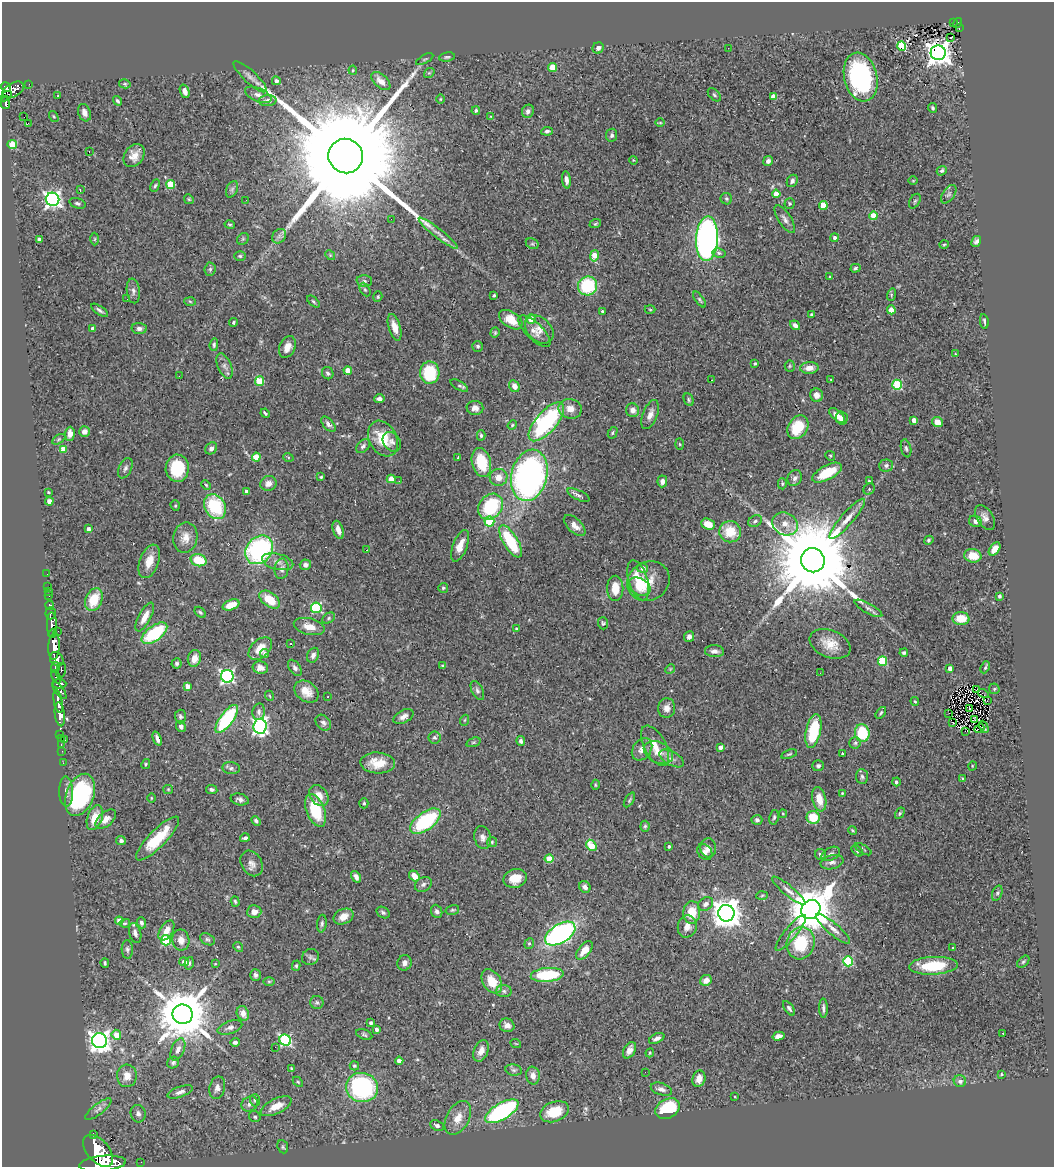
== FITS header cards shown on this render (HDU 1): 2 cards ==
NAXIS1  =                 1052
NAXIS2  =                 1165

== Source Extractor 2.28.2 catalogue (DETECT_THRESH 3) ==
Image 1052 x 1165 px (HDU 1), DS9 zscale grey, 1 PNG px = 1 image px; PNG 1056 x 1169 px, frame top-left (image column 1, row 1165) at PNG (2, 2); each listed source drawn as its Kron ellipse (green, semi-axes under 4 px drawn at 4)
Background 1.07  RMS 0.037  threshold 0.11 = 3 sigma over >= 5 px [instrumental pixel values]
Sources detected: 477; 2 with non-positive FLUX_AUTO (blend fragments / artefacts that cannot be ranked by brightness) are neither listed nor drawn; the other 475 listed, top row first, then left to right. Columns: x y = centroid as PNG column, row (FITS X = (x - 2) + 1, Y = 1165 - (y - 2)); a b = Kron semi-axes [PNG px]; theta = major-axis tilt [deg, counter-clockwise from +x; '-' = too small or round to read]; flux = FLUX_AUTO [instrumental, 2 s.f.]
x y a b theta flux
953 23 3 2 - 22
957 23 5 4 - 130
959 28 4 2 - 22
951 37 3 2 - 7
902 46 5 4 - 180
598 48 6 5 - 7.4
728 48 2 2 - 5.8
938 53 7 7 - 2600
447 57 8 4 7 4.3
425 59 9 3 29 3.5
552 67 4 4 - 59
353 70 4 4 - 2.5
429 73 6 4 40 3.2
250 77 22 6 -43 17
861 77 25 16 -77 330
276 81 4 4 - 9.5
381 81 11 6 -43 22
29 84 2 2 - 11
125 84 6 4 -14 3.3
6 87 5 4 - 680
13 90 12 7 29 1000
185 91 7 4 -69 16
258 95 14 6 -22 14
714 95 8 5 -45 4.5
6 96 6 3 37 320
58 96 2 2 - 2
773 97 4 4 - 25
440 99 5 3 - 2.3
118 101 5 3 - 4.5
268 101 9 5 3 12
6 102 6 4 89 320
933 108 5 4 - 4
476 111 4 4 - 5.4
528 111 7 6 - 9.8
84 113 9 6 -70 13
491 116 4 2 - 2.1
24 117 2 2 - 2800
54 117 6 3 -58 2.7
28 123 3 2 - 2.1
660 123 5 3 - 2.4
547 131 6 4 6 5.7
612 135 6 5 - 7.2
12 144 5 4 - 89
89 151 2 2 - 1.4
134 156 12 9 55 24
346 156 17 17 - 130000
633 160 4 3 - 1.9
768 161 5 4 - 7.9
942 171 5 4 - 5.2
566 180 8 4 -84 11
913 180 5 3 - 1.9
792 181 6 5 - 7.9
170 184 5 4 - 90
155 186 6 4 63 3.9
232 189 9 5 65 6.1
80 190 3 2 - 2.1
776 194 4 4 - 28
949 194 10 6 56 7.7
53 199 7 6 - 870
189 199 5 4 - 3.4
726 199 6 5 - 4.7
246 200 2 2 - 1.7
915 201 8 5 60 4.7
77 203 8 5 -16 5.2
789 204 5 5 - 3.3
823 206 4 4 - 65
873 216 4 4 - 54
391 219 2 2 - 4.8
785 219 16 6 -56 12
595 224 6 4 18 3.1
230 225 5 4 - 3.3
438 233 24 4 -38 21
279 236 8 6 47 8.6
835 238 4 4 - 8.9
95 239 6 4 88 3.3
243 239 6 5 - 4.2
707 239 22 11 87 1100
39 240 4 3 - 12
976 242 6 4 60 6.3
532 244 7 5 -29 4.3
944 244 5 3 - 2.5
719 253 6 4 -10 5.8
330 255 5 4 - 3.1
240 256 6 5 - 4.3
594 256 6 4 78 39
855 268 5 4 - 4.5
210 269 6 5 - 4.7
830 277 4 3 - 3.8
364 281 7 6 - 6.3
588 286 10 9 - 150
365 290 7 5 -62 4.2
133 291 12 6 -83 9.9
891 295 6 4 73 3.3
494 296 3 3 - 4.4
378 297 5 4 - 3.2
127 299 3 2 - 1.8
700 300 9 4 -54 4.4
190 301 6 4 -4 3.3
313 302 7 4 -42 4
99 310 10 4 -33 6.5
650 310 5 3 - 2.3
891 310 4 4 - 25
602 311 3 3 - 3.1
811 314 3 3 - 3.2
531 319 5 4 - 42
511 320 13 7 -33 40
984 321 7 3 -80 4.3
233 322 4 3 - 3.3
795 325 5 4 - 9
395 327 14 6 -73 23
92 328 4 3 - 8.9
139 328 7 5 -1 7.8
539 329 16 11 -45 25
534 331 21 8 -44 22
495 333 5 4 - 3.1
214 345 6 4 84 3.9
478 346 5 5 - 4.4
287 347 11 7 65 22
955 354 3 2 - 2
755 363 3 3 - 3.7
224 366 13 6 -66 11
790 366 5 5 - 3.6
809 368 9 6 3 19
348 371 4 4 - 43
328 373 6 5 - 5.2
430 373 11 9 -89 110
179 376 3 2 - 3.8
711 380 3 2 - 5
831 380 3 3 - 1.9
260 381 5 4 - 89
897 385 5 4 - 150
459 386 10 4 -31 5
514 386 6 5 - 17
817 395 7 6 - 14
379 399 5 4 - 8.4
689 400 6 4 -64 3.9
475 408 8 7 - 13
570 409 12 9 -13 26
633 410 7 6 - 13
265 413 5 3 - 3.4
650 414 15 7 69 18
837 415 10 5 -43 16
842 418 6 6 - 18
914 420 4 3 - 24
546 422 24 10 49 350
937 422 6 5 - 23
328 424 9 5 -48 8
512 425 5 4 - 3.3
798 427 13 9 56 84
84 431 5 5 - 15
613 433 6 4 60 3.7
70 434 7 5 87 17
481 435 5 4 - 4.4
59 439 7 4 32 4.3
383 439 19 13 -61 68
392 442 11 8 -51 10
680 444 6 4 -88 3
363 446 8 5 43 7.4
211 448 6 5 - 9.6
906 448 9 5 -76 5.6
63 449 4 4 - 28
830 456 5 4 - 3.2
256 457 4 4 - 58
288 457 5 3 - 2.5
458 457 3 2 - 2.4
481 462 15 9 -75 80
886 465 7 6 - 6.6
125 468 11 6 65 7.8
177 468 13 11 89 96
827 473 16 7 28 78
529 475 26 18 76 810
321 477 4 3 - 2.6
499 477 9 8 - 23
795 478 8 7 - 9.4
391 479 4 4 - 42
399 481 3 2 - 6.3
662 481 6 5 - 11
869 481 3 3 - 2.3
268 483 8 7 - 15
782 484 6 4 -89 3.5
206 485 5 4 - 2.7
869 489 6 5 - 3.8
247 491 4 3 - 14
48 492 3 2 - 2.3
578 495 12 5 -26 7.6
49 501 4 4 - 24
175 506 5 4 - 3.1
215 507 13 10 -63 150
491 507 14 11 50 160
985 518 14 8 -57 15
847 519 26 6 49 28
755 521 7 5 31 6.7
975 521 6 5 - 10
489 522 5 5 - 100
708 524 7 5 -22 33
785 524 13 11 -28 26
575 525 13 7 -44 17
88 529 4 3 - 9.2
338 530 9 5 -71 19
730 532 11 10 - 63
185 538 15 12 79 26
929 540 5 4 - 3.7
510 541 18 7 -59 130
460 546 17 7 69 27
995 549 7 4 53 22
259 550 15 12 46 340
367 550 3 2 - 2.6
973 556 8 6 -9 41
199 560 8 6 -16 68
813 560 12 11 - 57000
149 561 17 9 70 34
278 562 16 8 -14 18
305 565 6 5 - 7.8
643 568 5 5 - 14
282 569 10 7 85 11
47 574 2 2 - 9.2
638 580 21 9 -72 56
648 581 22 19 29 54
48 586 2 2 - 16
639 587 11 8 -25 52
443 588 5 5 - 3.3
615 588 12 8 89 38
48 591 2 2 - 12
49 595 3 3 - 62
999 596 3 3 - 4.5
94 600 12 8 68 59
270 600 11 7 -36 50
50 605 4 3 - 200
231 605 9 5 20 35
316 608 5 5 - 210
868 608 15 5 -29 9.7
200 612 6 4 -44 4.1
51 613 6 5 - 600
145 617 16 6 62 25
329 618 7 5 29 4.5
961 619 8 6 -4 44
603 623 6 5 - 4.1
52 625 12 5 -88 2100
309 627 16 8 -14 26
517 629 3 3 - 4.3
58 631 2 2 - 25
53 633 4 3 - 820
154 633 15 7 36 170
689 637 5 5 - 8.7
290 644 3 2 - 2.9
830 644 21 13 -21 44
54 646 13 5 87 4700
260 649 14 9 42 33
714 651 9 6 -4 12
264 653 4 4 - 7.5
904 653 4 3 - 5
313 655 8 5 64 9.2
194 658 8 6 75 24
57 659 7 6 - 1900
883 661 4 4 - 110
177 663 5 5 - 4.6
443 666 3 3 - 3.3
55 667 6 3 90 550
985 667 6 3 66 3.7
260 668 8 6 -13 14
295 668 9 5 -54 7.7
950 668 4 3 - 16
670 669 5 4 - 2.5
61 670 8 5 75 470
820 673 2 2 - 5.3
227 676 6 6 - 480
56 677 7 4 -67 920
59 684 7 4 -2 1100
187 686 4 4 - 26
994 689 5 5 - 3.6
477 690 10 5 -64 6.9
977 690 4 2 - 0.34
59 691 10 4 -51 790
306 692 13 9 -35 29
983 693 5 2 - 2.2
270 696 5 3 - 2
328 697 3 2 - 3.1
58 701 12 4 -80 2100
915 701 4 3 - 2.8
987 701 2 2 - 1.8
667 708 10 8 84 17
969 708 3 2 - 2.1
259 712 8 6 80 6.8
881 713 6 4 53 3.9
949 713 2 2 - 0.87
60 714 12 5 -83 3400
180 717 7 5 -88 5.2
403 717 11 6 27 13
227 719 17 6 54 230
974 719 3 2 - 1
465 720 5 3 - 2.4
323 723 9 6 -47 9.1
952 723 3 2 - 1.1
181 726 6 5 - 8.9
260 726 7 6 - 620
984 727 6 2 -66 1.7
979 728 5 2 - 3.8
813 731 17 7 78 110
966 731 3 2 - 1.8
862 733 9 7 -83 97
60 734 2 2 - 21
434 737 6 6 - 5.3
61 738 3 2 - 24
157 739 7 3 -68 10
65 740 3 2 - 100
521 741 5 4 - 6.2
473 742 7 4 19 3.8
855 743 6 5 - 4.8
61 744 3 2 - 31
655 746 22 10 -62 43
720 747 4 3 - 13
642 749 12 9 54 22
62 751 2 2 - 17
658 752 15 10 -26 32
842 753 3 2 - 3.4
789 754 8 4 18 3.9
672 759 13 7 -29 14
63 763 2 2 - 18
378 763 17 10 -3 44
146 764 5 3 - 3.1
818 766 6 5 - 6.1
972 766 5 3 - 1.9
231 768 9 6 -7 7.9
862 776 7 6 - 6
963 779 4 3 - 4.8
896 782 4 4 - 5.2
595 785 5 3 - 2.4
168 789 5 4 - 2.7
212 789 6 4 -9 6.1
66 791 15 7 -89 13
842 793 4 4 - 2.2
80 795 22 13 68 220
319 796 11 8 -55 24
151 798 4 3 - 2
240 799 9 6 -13 8
819 799 12 6 -77 35
629 800 8 4 57 4
364 803 5 4 - 3.2
316 810 17 9 -68 100
900 813 6 4 60 3.5
783 814 4 4 - 2.5
774 817 7 4 79 4.3
813 817 6 6 - 58
95 818 13 7 70 38
106 819 12 7 42 20
757 820 5 5 - 6.2
256 821 5 4 - 5.5
425 821 18 9 36 230
645 826 5 4 - 3.5
852 830 4 3 - 2.5
483 837 11 8 -77 13
158 838 29 8 45 84
245 838 5 4 - 5.9
121 840 5 4 - 7
492 842 5 5 - 3.7
591 845 6 4 -57 79
669 846 3 3 - 3.7
708 848 9 8 - 14
863 849 9 2 -31 2.6
857 851 7 4 -44 4.3
705 852 9 6 -49 8.9
820 854 5 5 - 6.8
831 854 10 6 29 8
549 859 4 4 - 50
832 862 11 7 13 11
252 863 14 10 -57 15
414 876 6 4 -51 27
356 877 6 4 -58 10
515 878 12 9 17 37
423 884 9 7 33 8.2
585 887 6 5 - 11
789 891 21 5 -40 15
997 893 8 5 70 5.1
762 895 6 4 3 3.1
235 901 5 4 - 3.6
706 904 8 6 35 9.2
811 909 10 9 - 10000
452 910 7 5 14 3.8
437 911 7 5 -67 6.7
254 912 7 6 - 16
383 912 7 5 -32 5.9
692 912 11 8 86 47
726 913 8 8 - 3800
343 917 10 7 25 21
119 921 4 4 - 23
125 923 5 4 - 3.3
141 923 5 4 - 6.1
322 924 9 4 85 5.6
687 926 11 9 75 19
833 929 22 6 -40 18
166 930 11 6 58 24
135 933 10 6 -75 11
791 933 22 6 50 18
560 934 17 9 32 600
207 939 8 5 -28 5.1
166 940 5 5 - 160
181 940 10 8 -80 20
529 943 5 4 - 3.8
801 943 16 14 75 120
238 947 5 4 - 3.6
952 948 3 3 - 3.9
127 949 9 5 -86 6.4
584 950 11 6 51 29
310 957 8 8 - 7.4
848 961 5 5 - 170
184 962 5 4 - 16
1023 962 7 4 42 4.1
105 963 5 3 - 4.2
189 963 6 4 74 4.8
404 963 8 7 - 11
215 964 4 2 - 1.5
296 966 5 4 - 3.7
933 966 24 9 3 120
255 975 6 5 - 6.9
547 975 16 7 4 140
706 980 6 5 - 17
269 981 5 3 - 2.6
492 981 13 9 -57 54
504 991 7 6 - 7.7
317 1002 7 6 - 5.8
789 1008 8 4 -55 6.5
823 1008 9 4 -89 7
243 1013 7 6 - 15
182 1014 10 10 - 15000
371 1023 3 3 - 6.1
507 1025 7 6 - 12
230 1027 13 6 18 10
376 1029 4 3 - 8.6
1003 1033 3 2 - 1.5
116 1035 5 4 - 34
364 1035 8 5 -22 4.8
778 1036 6 4 15 13
657 1038 8 4 26 9.3
285 1040 6 5 - 320
99 1041 7 7 - 1500
235 1042 4 3 - 6.1
516 1044 5 3 - 1.9
275 1047 2 2 - 25
178 1050 12 6 68 16
629 1050 9 5 60 14
481 1051 11 7 67 21
650 1053 4 4 - 2.5
399 1061 4 4 - 16
173 1063 6 5 - 5.6
354 1066 5 4 - 4.4
291 1069 4 3 - 2.4
514 1070 8 5 -10 5.7
645 1072 2 2 - 2.6
1001 1074 4 3 - 2.7
127 1076 11 10 - 28
533 1076 9 7 -82 16
699 1079 8 6 75 19
960 1081 6 6 - 9
298 1082 6 3 -45 3
362 1087 16 14 -14 350
217 1088 11 7 76 13
661 1089 11 6 -19 11
180 1092 13 5 19 11
735 1097 3 2 - 2.1
255 1100 6 5 - 4.6
250 1104 8 7 - 11
276 1106 17 7 25 36
98 1109 16 5 38 12
668 1109 13 9 29 130
502 1111 19 8 31 340
554 1112 15 10 20 69
138 1114 9 7 -76 11
255 1117 6 5 - 4.5
458 1118 18 11 62 32
437 1126 7 5 -25 6.2
94 1135 3 3 - 150
283 1147 7 5 -66 4.3
98 1151 19 11 -48 10000
141 1162 2 2 - 14
103 1164 23 7 5 8500
At the frame edge (FLAGS 8, measured only in part): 1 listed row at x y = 103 1164
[2 non-positive-flux detections neither listed nor drawn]